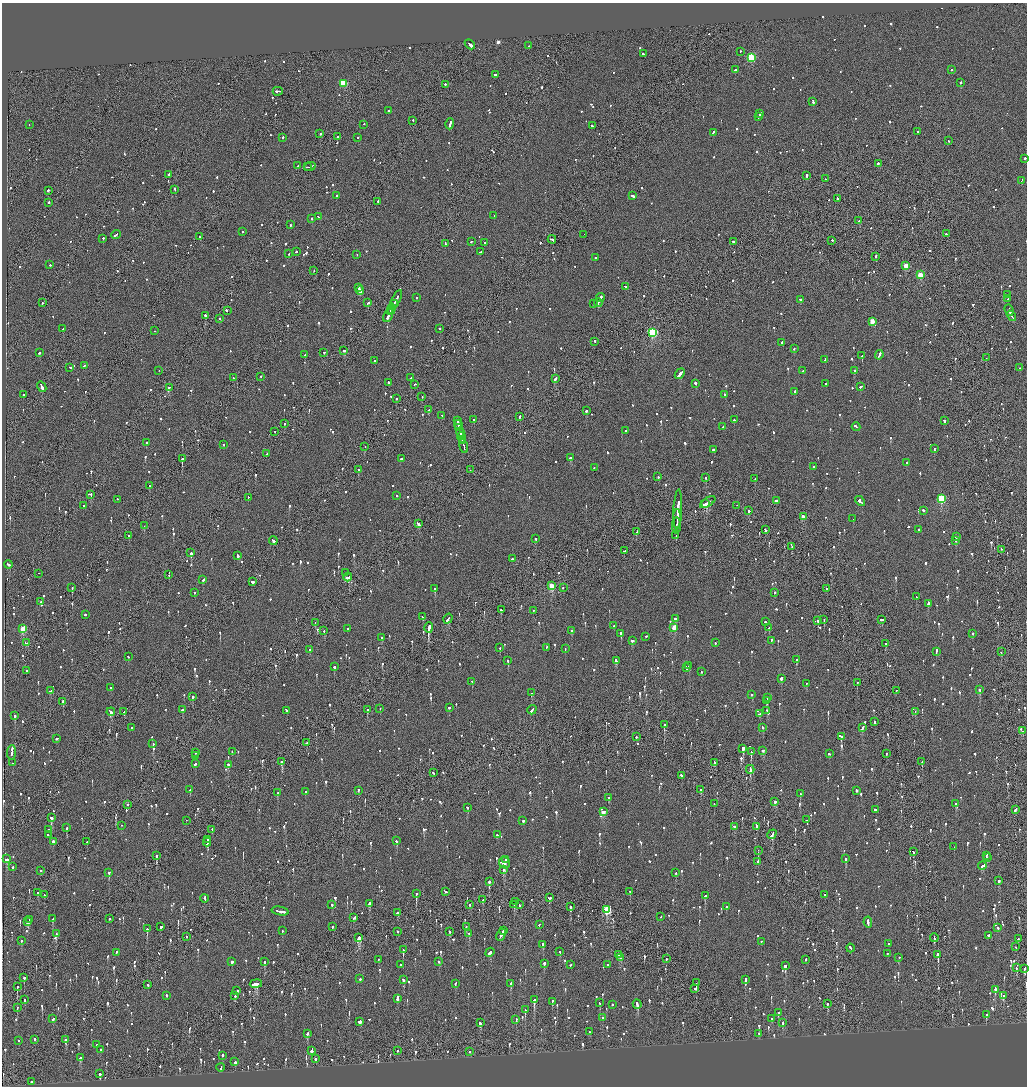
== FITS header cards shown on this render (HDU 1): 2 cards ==
NAXIS1  =                 2050
NAXIS2  =                 2168

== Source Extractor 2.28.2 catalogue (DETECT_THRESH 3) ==
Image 2050 x 2168 px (HDU 1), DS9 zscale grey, zoomed out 1/2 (1 PNG px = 2 x 2 image px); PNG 1029 x 1088 px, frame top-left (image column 2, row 2168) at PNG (2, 3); each listed source drawn as its Kron ellipse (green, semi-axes under 4 px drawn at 4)
Background -0.0929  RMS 0.068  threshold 0.204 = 3 sigma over >= 5 px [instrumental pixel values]
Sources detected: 1777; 64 cannot appear on this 1/2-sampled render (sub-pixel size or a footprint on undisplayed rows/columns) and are neither listed nor drawn; of the other 1713, the 500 brightest by FLUX_AUTO listed and drawn (1213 fainter detections omitted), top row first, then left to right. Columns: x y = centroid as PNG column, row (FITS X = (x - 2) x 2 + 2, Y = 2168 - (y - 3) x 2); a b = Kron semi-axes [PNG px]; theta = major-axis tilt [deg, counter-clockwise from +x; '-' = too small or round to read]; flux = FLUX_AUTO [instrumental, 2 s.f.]
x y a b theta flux
470 45 6 2 -47 2700
529 46 2 1 - 120
740 52 2 2 - 110
643 54 2 2 - 190
751 58 3 3 - 1100
735 70 3 2 - 700
951 70 2 2 - 140
495 75 3 2 - 130
343 83 3 3 - 570
961 83 2 2 - 410
445 85 2 2 - 200
278 92 5 2 - 350
813 102 3 2 - 190
388 111 2 2 - 350
759 114 4 2 - 240
759 117 4 2 - 340
413 121 2 2 - 140
450 124 5 2 - 490
29 125 2 1 - 160
364 125 2 2 - 120
593 126 3 2 - 220
917 132 2 2 - 200
713 133 4 2 - 260
320 134 2 2 - 280
337 137 2 2 - 240
282 138 2 2 - 220
357 138 2 2 - 130
948 141 2 2 - 120
1025 159 2 2 - 170
878 164 2 2 - 290
298 166 2 2 - 120
307 167 3 1 - 200
310 167 6 1 18 460
168 175 2 2 - 190
807 176 2 2 - 690
825 179 2 2 - 120
1022 181 3 2 - 140
175 190 3 2 - 220
48 191 2 2 - 570
337 196 2 2 - 220
633 196 3 2 - 200
837 199 3 2 - 150
378 202 2 2 - 840
49 203 2 1 - 1000
494 216 2 1 - 350
318 217 4 2 - 320
311 219 2 2 - 310
859 221 2 2 - 220
290 225 2 2 - 250
242 232 2 2 - 120
946 234 2 2 - 160
116 235 5 2 - 300
584 235 2 2 - 590
199 237 2 1 - 240
103 239 2 2 - 220
552 240 4 2 - 260
832 241 2 2 - 480
472 242 2 2 - 170
733 242 2 2 - 270
484 243 2 2 - 270
445 244 3 2 - 170
296 252 2 2 - 270
480 252 2 2 - 110
289 254 2 1 - 150
357 255 2 1 - 280
876 257 3 2 - 320
595 258 2 2 - 150
50 265 2 2 - 170
906 266 3 3 - 390
314 271 2 1 - 120
920 275 3 3 - 300
625 287 4 2 - 290
358 288 2 1 - 130
360 291 4 2 - 750
1008 295 2 2 - 290
416 298 2 2 - 150
600 298 4 2 - 430
1007 299 2 2 - 140
396 300 10 2 63 900
800 300 2 2 - 140
42 303 2 2 - 120
368 303 3 2 - 120
598 303 4 2 - 290
394 304 3 1 - 200
593 304 2 2 - 400
391 309 5 2 - 340
227 311 2 1 - 360
1009 311 6 2 -70 510
390 312 2 2 - 140
205 316 2 2 - 350
388 316 7 2 64 420
1011 316 5 2 - 420
220 319 2 2 - 240
872 322 3 2 - 310
63 329 2 2 - 260
439 329 2 2 - 370
154 331 2 2 - 210
652 333 3 3 - 1700
595 342 3 2 - 210
782 343 2 2 - 310
794 349 2 2 - 130
344 351 2 2 - 150
39 353 3 2 - 170
324 353 2 2 - 160
305 355 3 2 - 150
879 355 5 2 - 350
862 356 2 2 - 460
986 358 2 1 - 110
825 360 3 2 - 210
374 361 2 2 - 230
84 366 3 2 - 490
70 368 3 2 - 200
1020 368 2 2 - 170
159 371 2 1 - 110
803 371 2 2 - 250
855 371 2 2 - 470
680 374 6 2 51 470
261 377 2 1 - 210
234 378 2 2 - 140
410 378 2 1 - 250
555 379 4 2 - 290
389 383 3 2 - 170
695 384 2 2 - 350
826 384 2 2 - 180
415 385 2 2 - 120
42 387 6 2 -61 660
861 387 3 2 - 140
169 388 2 2 - 140
795 392 3 2 - 170
23 395 2 2 - 230
724 395 2 2 - 130
422 397 2 1 - 230
396 399 2 2 - 160
428 410 2 2 - 220
586 411 3 2 - 160
442 416 3 2 - 170
519 417 3 2 - 150
474 420 2 2 - 170
734 420 2 2 - 140
457 421 3 2 - 250
944 421 3 2 - 180
284 424 2 1 - 120
458 425 5 2 - 420
723 427 3 2 - 150
856 427 4 2 - 310
459 428 4 2 - 270
626 431 2 2 - 130
275 432 2 1 - 120
460 432 4 2 - 380
461 438 5 2 - 590
462 441 2 2 - 220
147 443 2 2 - 140
223 445 2 2 - 150
365 447 2 1 - 120
464 447 7 2 -77 500
934 449 4 2 - 390
714 450 3 2 - 620
267 454 2 2 - 140
571 458 3 2 - 200
182 459 2 2 - 810
401 459 2 2 - 220
907 463 2 2 - 310
813 467 2 2 - 150
594 468 2 2 - 120
358 470 2 2 - 240
470 470 2 1 - 290
658 477 2 2 - 120
706 478 2 1 - 130
755 479 2 2 - 500
149 486 2 2 - 130
91 495 2 2 - 240
396 496 2 2 - 250
248 498 2 2 - 160
941 499 3 3 - 1300
117 500 2 2 - 130
776 501 4 2 - 230
860 501 6 2 -43 710
708 502 9 2 32 550
706 504 3 2 - 410
83 506 2 1 - 210
737 506 2 1 - 140
678 510 20 2 87 960
748 511 2 2 - 610
924 511 3 2 - 170
803 517 2 2 - 190
677 519 9 1 89 600
853 519 2 2 - 300
418 524 4 2 - 250
144 526 2 1 - 170
676 526 8 1 -90 420
765 530 3 2 - 320
918 530 3 2 - 140
637 532 3 1 - 130
129 536 2 2 - 170
676 536 2 1 - 300
956 537 2 2 - 330
536 539 2 2 - 130
273 541 4 2 - 300
956 541 2 2 - 130
792 547 2 1 - 190
1001 550 2 1 - 130
625 551 3 2 - 160
191 553 2 2 - 1500
238 556 3 2 - 250
512 559 2 2 - 140
8 565 4 2 - 250
345 573 2 2 - 180
39 574 2 1 - 200
169 575 2 1 - 170
348 578 4 2 - 460
203 580 3 2 - 370
252 582 2 2 - 1400
552 586 3 3 - 570
72 588 2 2 - 320
563 588 2 2 - 130
435 589 2 2 - 670
827 589 2 2 - 300
195 593 2 2 - 120
775 593 2 2 - 170
916 597 2 2 - 120
41 602 3 2 - 440
928 604 4 2 - 220
501 610 2 2 - 280
533 611 2 1 - 120
85 615 2 2 - 440
422 617 2 2 - 410
448 619 5 2 - 350
675 619 3 2 - 160
824 620 2 1 - 620
881 620 3 2 - 180
817 621 2 2 - 110
765 622 2 2 - 360
315 623 2 1 - 180
614 626 2 2 - 130
429 628 5 2 - 2900
674 628 3 3 - 250
769 628 2 2 - 120
23 629 3 3 - 620
347 629 2 2 - 130
324 631 2 1 - 120
571 631 2 2 - 330
621 634 2 2 - 740
972 634 2 2 - 250
646 637 3 2 - 140
382 638 2 2 - 140
632 641 3 2 - 160
771 641 3 2 - 170
26 643 3 2 - 320
715 643 2 2 - 170
886 644 2 2 - 1200
500 648 2 2 - 150
547 648 2 2 - 120
565 649 2 2 - 160
309 650 2 2 - 150
936 652 4 2 - 200
1001 652 2 2 - 120
128 657 2 2 - 120
797 660 2 2 - 420
508 661 2 2 - 200
616 661 3 2 - 310
689 666 2 2 - 130
334 667 2 2 - 450
686 668 3 2 - 620
26 671 2 2 - 120
701 672 2 2 - 140
781 679 3 2 - 320
472 682 2 2 - 150
857 683 2 2 - 190
806 684 2 2 - 150
111 688 2 2 - 170
979 690 2 2 - 370
50 691 3 2 - 150
896 691 2 1 - 250
532 693 3 2 - 150
752 695 2 2 - 180
193 697 2 2 - 580
767 698 4 2 - 360
767 701 3 2 - 810
63 702 2 2 - 2200
449 708 2 2 - 540
380 709 2 2 - 120
182 710 2 2 - 610
367 710 2 2 - 750
532 710 5 2 - 290
286 711 3 2 - 210
767 711 2 2 - 120
111 712 4 2 - 400
124 712 3 1 - 120
915 712 2 1 - 120
759 714 2 2 - 120
15 716 2 2 - 350
875 722 3 2 - 110
664 725 2 1 - 490
131 728 2 2 - 140
763 728 2 2 - 270
862 728 4 2 - 180
1023 731 2 2 - 150
636 737 2 2 - 130
841 737 3 2 - 230
57 739 2 2 - 240
306 743 2 2 - 160
153 744 2 1 - 400
743 749 2 2 - 1100
763 751 3 2 - 140
232 752 2 2 - 130
751 752 2 1 - 440
11 753 7 1 84 950
195 753 2 2 - 160
829 754 3 2 - 190
886 754 2 2 - 160
195 756 2 1 - 150
282 762 3 2 - 290
922 762 3 2 - 140
12 763 2 1 - 160
714 763 2 2 - 330
195 764 2 2 - 480
228 765 3 2 - 210
750 770 4 2 - 450
433 773 3 2 - 120
682 776 3 2 - 160
190 790 2 2 - 170
701 790 3 2 - 160
358 791 2 2 - 120
857 791 3 2 - 150
305 792 2 2 - 160
277 793 2 2 - 450
800 794 2 2 - 230
609 798 2 2 - 260
775 802 3 2 - 160
714 804 2 2 - 150
956 804 2 2 - 210
128 805 2 2 - 140
467 808 3 2 - 220
876 810 3 2 - 170
1015 810 4 1 - 170
604 812 4 2 - 500
51 818 3 2 - 1300
806 820 2 2 - 130
186 821 2 1 - 290
523 821 2 2 - 1100
121 826 2 1 - 130
735 827 3 2 - 480
756 827 2 2 - 130
67 828 2 2 - 150
49 830 2 2 - 110
212 830 2 1 - 160
48 835 2 2 - 160
497 835 2 2 - 120
772 835 5 2 - 290
208 840 3 2 - 870
396 841 2 2 - 150
53 842 2 2 - 290
87 842 2 2 - 220
207 843 4 1 - 310
954 847 2 2 - 120
758 851 2 1 - 240
913 852 2 2 - 370
156 856 3 2 - 290
986 856 2 2 - 620
987 858 2 2 - 230
6 859 3 2 - 260
846 859 3 2 - 280
505 860 2 2 - 340
758 862 2 2 - 180
504 863 6 5 - 900
982 866 4 2 - 260
13 867 2 2 - 170
503 870 3 2 - 480
41 871 2 2 - 150
109 873 3 2 - 300
675 873 2 2 - 120
999 881 2 2 - 210
489 882 2 2 - 2000
445 892 2 2 - 240
630 892 2 2 - 140
38 893 2 2 - 1100
416 894 3 2 - 370
44 895 3 2 - 130
825 895 2 1 - 250
705 896 3 2 - 130
550 898 3 2 - 150
204 899 4 2 - 280
483 900 3 2 - 130
516 902 2 1 - 190
369 904 2 2 - 480
332 905 2 2 - 660
469 905 2 2 - 250
514 905 2 2 - 130
520 905 3 1 - 120
570 907 2 2 - 550
726 907 2 2 - 330
607 910 4 3 - 890
280 912 8 2 -10 490
398 913 3 2 - 1200
661 917 2 2 - 130
354 918 3 2 - 520
52 919 3 2 - 160
110 919 2 2 - 190
30 920 3 2 - 860
28 922 3 2 - 1600
868 923 6 2 -82 500
539 925 2 2 - 200
161 927 2 2 - 260
333 927 2 2 - 250
466 927 2 2 - 200
998 928 2 2 - 120
147 929 3 2 - 350
282 931 2 2 - 350
503 931 3 2 - 200
398 932 2 2 - 190
449 932 2 2 - 200
56 934 2 2 - 240
469 934 2 2 - 140
501 935 6 2 62 440
988 936 2 2 - 250
186 937 2 2 - 130
359 938 3 2 - 400
934 938 4 1 - 210
1018 939 2 2 - 220
22 941 2 2 - 270
761 942 2 2 - 600
889 944 2 2 - 220
543 945 3 2 - 210
1016 947 2 1 - 110
850 948 4 2 - 230
403 950 3 2 - 250
560 952 2 2 - 170
116 953 2 2 - 220
490 953 5 2 - 400
887 954 2 2 - 150
619 955 3 1 - 500
938 955 2 2 - 2500
621 958 2 2 - 170
899 958 2 2 - 140
666 959 3 1 - 140
378 960 2 2 - 130
806 960 2 2 - 170
232 962 2 2 - 650
264 962 2 2 - 220
439 962 2 2 - 200
544 964 2 2 - 700
400 965 2 2 - 160
571 965 2 2 - 140
607 965 2 2 - 130
785 966 2 2 - 750
1016 968 2 2 - 170
1024 969 2 2 - 150
24 978 2 2 - 800
360 979 2 2 - 120
404 980 3 2 - 180
745 980 4 2 - 340
696 983 2 1 - 110
256 984 6 3 10 560
455 984 2 2 - 120
511 984 3 2 - 380
148 985 2 2 - 120
17 987 3 2 - 510
695 989 2 1 - 150
995 990 3 2 - 570
237 991 2 1 - 480
166 996 2 2 - 600
235 996 2 2 - 140
1004 996 3 2 - 120
397 999 2 2 - 300
25 1000 2 2 - 180
534 1000 4 2 - 490
552 1002 3 2 - 170
600 1003 2 2 - 260
637 1004 5 2 - 380
827 1004 3 2 - 440
612 1005 2 2 - 160
17 1008 2 2 - 160
525 1010 2 2 - 270
778 1013 3 2 - 290
986 1015 2 2 - 230
603 1018 3 2 - 140
53 1019 3 2 - 140
771 1019 2 2 - 180
516 1020 3 2 - 160
359 1022 3 3 - 370
480 1023 3 2 - 210
783 1023 3 2 - 170
589 1032 2 2 - 220
307 1034 2 2 - 450
759 1034 2 1 - 190
34 1040 2 2 - 510
65 1040 3 2 - 160
19 1041 2 2 - 110
97 1045 2 2 - 140
100 1050 2 2 - 210
311 1051 3 3 - 190
397 1051 2 1 - 160
469 1052 2 2 - 180
222 1056 2 2 - 1000
80 1058 3 2 - 130
315 1059 2 2 - 500
235 1062 2 2 - 1700
221 1068 4 2 - 230
100 1074 3 2 - 390
31 1082 2 2 - 150
At the frame edge (FLAGS 8, measured only in part): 1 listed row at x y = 1025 159
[1213 fainter detections neither listed nor drawn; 64 sub-pixel or undisplayed-footprint detections neither listed nor drawn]